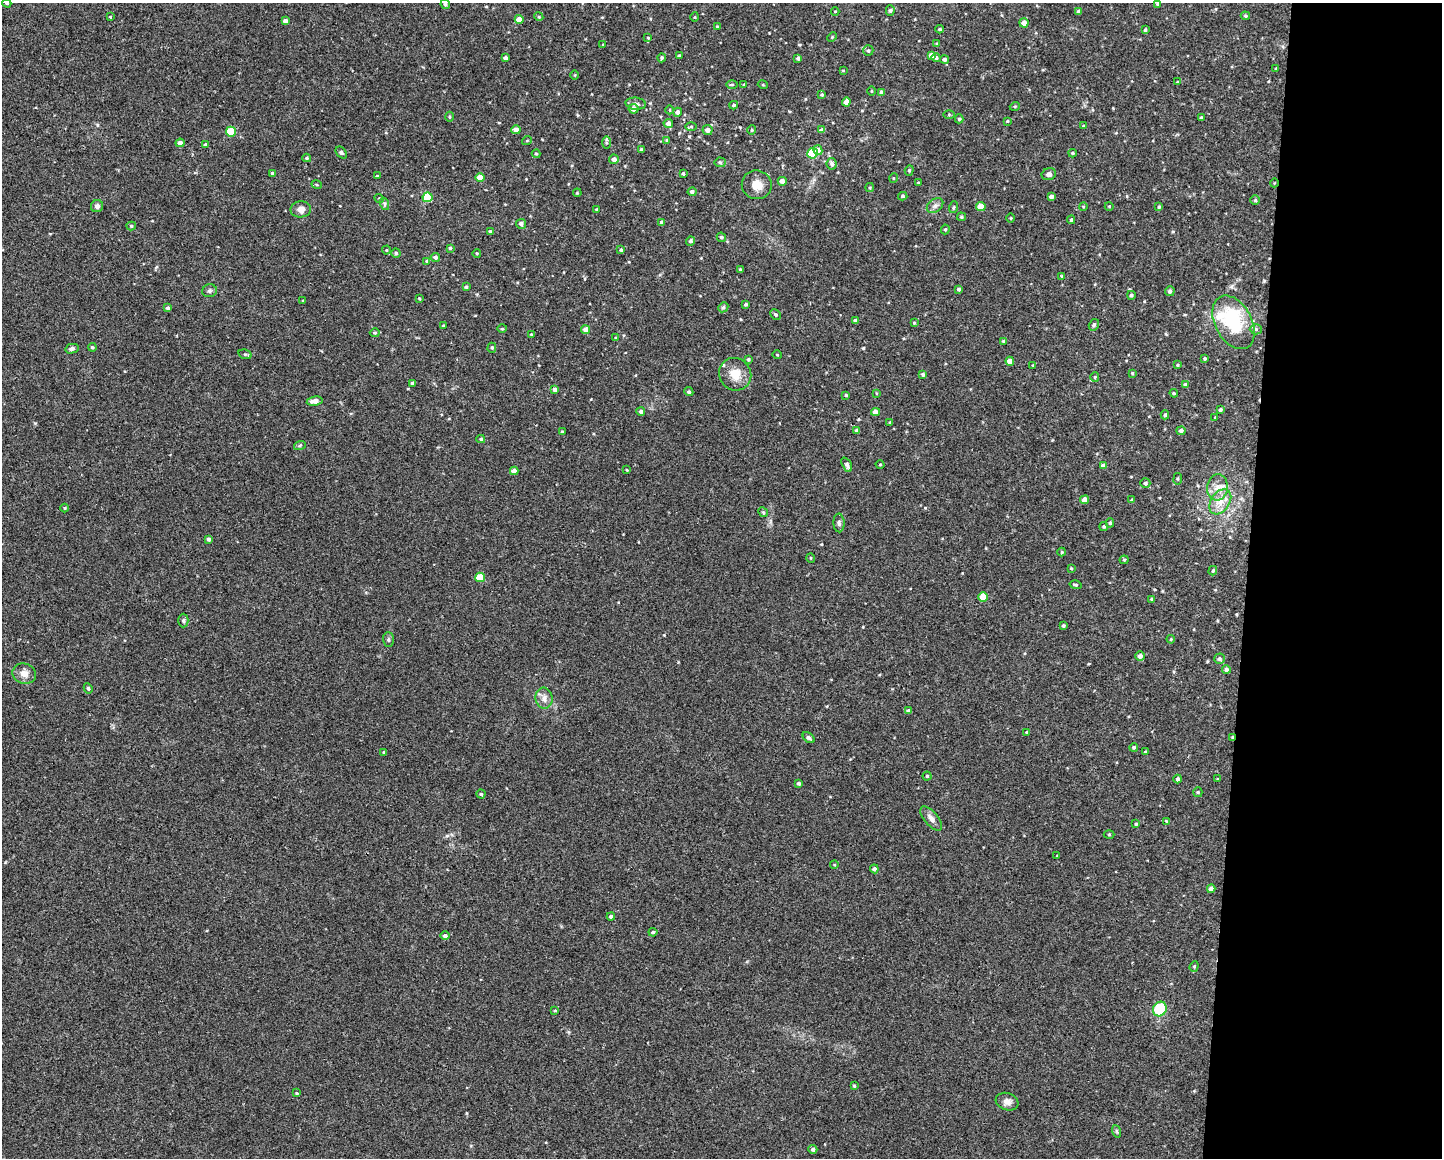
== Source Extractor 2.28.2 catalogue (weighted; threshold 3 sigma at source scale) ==
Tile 9 of 3 x 4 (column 3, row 3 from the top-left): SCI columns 3101-4540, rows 1157-2312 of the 4647 x 4626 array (HDU 1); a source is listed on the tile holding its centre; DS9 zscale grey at full resolution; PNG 1444 x 1160 px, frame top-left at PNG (2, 3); each listed source drawn as its Kron ellipse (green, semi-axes under 4 px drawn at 4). Shown black and unused: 14% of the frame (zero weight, under 2 of 3 exposures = <1% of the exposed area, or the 3 px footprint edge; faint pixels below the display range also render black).
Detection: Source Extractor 2.28.2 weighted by HDU 2 'WHT'; one run over the whole footprint, this tile lists its part. Background 0.0671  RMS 0.0056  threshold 0.0253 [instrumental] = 3 sigma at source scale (4.5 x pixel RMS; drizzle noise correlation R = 1.50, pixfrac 1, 0.05/0.05 arcsec/px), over >= 5 px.
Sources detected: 250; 1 inside a brighter object's white glare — neither listed nor drawn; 3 inside a brighter listed object's ellipse — not listed separately; the other 246 listed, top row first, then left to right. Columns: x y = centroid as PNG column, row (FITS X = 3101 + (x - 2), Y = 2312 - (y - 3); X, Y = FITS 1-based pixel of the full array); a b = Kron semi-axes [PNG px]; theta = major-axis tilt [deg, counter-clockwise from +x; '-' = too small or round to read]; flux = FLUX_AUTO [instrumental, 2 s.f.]
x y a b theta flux
7 3 4 3 - 0.72
445 4 5 4 - 1.2
1157 4 3 3 - 0.42
835 11 4 3 - 0.45
890 11 5 4 - 0.78
1078 12 3 3 - 1.7
1245 16 5 3 - 0.68
110 17 4 3 - 0.46
539 17 4 3 - 0.53
695 17 5 3 - 0.48
519 19 4 4 - 5.9
285 21 4 4 - 2.2
1024 23 4 4 - 4.1
717 26 3 3 - 0.53
940 29 4 3 - 0.67
1145 30 4 3 - 0.78
832 37 5 3 - 0.57
648 38 4 3 - 0.46
603 44 4 2 - 0.4
937 44 4 3 - 0.7
868 50 5 5 - 1
931 55 4 4 - 2.6
679 56 3 3 - 0.93
505 58 4 3 - 1.7
662 58 4 3 - 0.8
798 58 3 3 - 1
936 58 4 4 - 1.2
944 59 4 4 - 1.4
1276 68 3 3 - 0.48
843 70 3 2 - 0.42
575 75 5 3 - 0.49
1177 82 3 3 - 0.45
732 84 5 3 - 0.65
744 85 4 3 - 0.96
763 85 5 3 - 0.48
871 91 4 3 - 0.43
882 92 4 4 - 2.1
822 95 4 4 - 0.67
846 102 4 4 - 3.3
636 104 10 6 -7 1.7
734 105 4 3 - 0.85
1015 106 5 3 - 0.51
633 109 5 4 - 3.9
670 110 4 3 - 0.41
678 112 4 4 - 2.4
949 114 5 3 - 0.58
449 117 5 3 - 0.53
1201 118 4 3 - 0.61
959 119 4 4 - 0.85
1007 121 3 3 - 0.56
668 123 4 4 - 2.6
691 126 6 4 1 0.67
1083 126 4 3 - 0.41
516 130 4 4 - 4.8
707 130 5 5 - 2.6
752 130 5 4 - 0.72
822 130 4 4 - 2.7
231 132 5 5 - 23
527 140 5 3 - 0.45
667 140 4 3 - 0.63
180 143 4 4 - 2.5
606 143 6 4 -89 0.87
205 145 4 4 - 1.3
641 150 3 3 - 0.86
818 150 5 4 - 4.1
341 153 7 4 -49 1
812 153 5 5 - 28
1073 153 4 3 - 0.68
536 154 4 4 - 0.58
307 158 4 3 - 0.67
614 159 5 4 - 2.3
720 162 5 5 - 0.83
832 164 6 5 - 1.7
909 170 5 4 - 0.73
273 173 3 3 - 1.8
683 173 3 3 - 0.74
1049 174 7 6 - 1.8
377 176 4 3 - 0.48
480 177 4 4 - 6.4
894 178 5 3 - 0.42
782 181 4 4 - 2.7
918 182 3 2 - 0.37
1274 183 4 3 - 0.37
317 185 5 3 - 0.66
757 185 15 14 - 6.1
870 188 4 3 - 0.61
692 192 4 4 - 1.7
577 193 4 3 - 0.48
903 196 4 3 - 0.85
427 197 5 5 - 29
1051 197 4 4 - 1.7
379 198 5 3 - 0.56
1255 200 4 4 - 0.8
385 204 6 4 -72 0.89
97 206 6 6 - 2.2
935 206 9 6 37 2
1083 206 4 3 - 0.43
1109 206 4 3 - 0.39
954 207 6 3 70 0.63
981 207 4 4 - 8.5
1159 207 4 3 - 0.73
301 209 10 8 2 3.3
597 209 4 3 - 0.81
961 217 4 3 - 0.75
1011 218 4 3 - 0.41
1071 220 4 4 - 0.8
661 223 4 3 - 1.3
521 224 5 4 - 1.8
131 226 5 4 - 0.87
945 229 5 4 - 0.73
490 231 4 3 - 0.74
721 237 5 4 - 1.1
691 241 5 4 - 0.91
450 248 4 4 - 0.83
386 250 4 4 - 0.55
621 250 4 3 - 0.69
396 253 4 4 - 0.71
477 253 4 3 - 0.46
435 257 4 4 - 1.6
427 261 4 3 - 0.52
740 269 4 3 - 0.55
1062 276 4 3 - 0.65
466 287 3 3 - 0.99
959 289 3 3 - 1.1
210 291 7 6 - 1.3
1170 291 5 4 - 1.3
1131 295 4 4 - 1.1
419 299 3 3 - 0.49
303 300 4 3 - 0.42
746 304 4 3 - 0.85
723 307 5 4 - 0.86
168 308 3 3 - 1.2
775 314 5 5 - 0.95
855 320 4 3 - 0.89
1233 322 29 18 -62 30
914 323 4 3 - 0.57
1094 325 6 5 - 1
444 326 3 3 - 0.65
502 329 5 3 - 0.58
1256 329 6 5 - 1.2
586 330 4 4 - 3.5
375 333 5 4 - 0.71
531 334 3 3 - 0.6
616 338 4 3 - 0.6
1004 341 4 3 - 0.67
92 347 4 4 - 0.88
492 348 5 4 - 0.74
72 349 6 4 13 1.4
245 354 7 4 -15 0.79
777 355 4 3 - 0.4
1205 358 3 3 - 0.74
748 359 4 3 - 0.69
1010 361 4 4 - 4.6
1033 365 4 3 - 0.5
1177 365 3 3 - 0.64
1132 373 4 3 - 0.58
735 374 17 15 -50 8.4
923 374 4 4 - 1.1
1095 377 5 4 - 0.54
412 383 3 3 - 0.97
1185 385 4 4 - 1.3
555 389 4 4 - 2.3
689 392 5 4 - 0.97
876 393 4 2 - 0.43
1174 393 4 3 - 0.65
846 395 3 3 - 0.6
315 401 8 4 8 2.9
1220 409 3 3 - 0.96
641 411 4 4 - 1.7
875 412 4 4 - 3.3
1165 415 4 4 - 0.95
1215 417 2 2 - 0.39
890 422 3 3 - 0.48
857 430 4 4 - 1.6
1181 431 4 4 - 1.8
562 432 4 3 - 0.66
481 439 4 4 - 0.76
300 445 6 3 20 0.69
847 465 8 4 -62 1.7
880 465 4 3 - 0.47
1103 466 4 4 - 2.5
627 470 4 3 - 0.43
514 471 4 4 - 3.6
1178 479 6 3 82 0.61
1145 483 5 5 - 1.1
1217 487 13 10 84 5.5
1085 500 4 4 - 4
1132 500 4 4 - 0.85
1220 502 14 9 57 5.9
65 508 4 3 - 0.45
763 512 5 4 - 0.75
839 523 9 5 -88 1.4
1110 523 4 4 - 0.86
1104 526 4 4 - 1.1
208 539 4 3 - 1.4
1062 552 4 4 - 0.64
811 558 5 3 - 0.46
1124 560 4 4 - 0.62
1071 568 4 3 - 0.52
1213 571 5 4 - 0.66
480 577 5 4 - 15
1076 585 6 3 -15 0.73
983 597 5 4 - 11
1152 599 3 3 - 0.81
183 621 7 5 -90 0.9
1063 626 3 3 - 0.8
1171 639 4 3 - 0.48
388 640 7 5 -90 1.1
1140 656 5 4 - 2.3
1219 659 5 5 - 1.1
1226 669 4 4 - 1.5
24 674 12 10 -13 3.9
88 688 5 4 - 0.92
544 698 10 8 -83 3.3
909 711 4 4 - 1.4
1027 732 3 3 - 0.63
1232 737 3 3 - 0.58
809 738 7 4 -39 1.1
1134 747 4 4 - 0.94
384 752 3 3 - 0.54
1145 752 4 4 - 0.68
927 776 4 4 - 0.64
1178 779 4 4 - 1.1
1218 779 4 3 - 0.48
798 783 3 3 - 1.2
1198 792 5 4 - 0.6
481 794 4 4 - 0.84
931 818 15 7 -50 3.1
1166 821 3 3 - 0.4
1136 824 4 4 - 0.72
1109 834 5 3 - 0.5
1057 856 3 3 - 0.5
834 865 4 3 - 0.47
874 869 4 4 - 1.5
1211 889 4 4 - 3.1
611 916 4 3 - 1.8
653 932 4 3 - 0.98
445 936 4 4 - 1.5
1194 966 5 4 - 0.71
1160 1009 7 6 - 21
555 1011 4 3 - 0.44
854 1086 4 3 - 0.66
297 1093 4 3 - 0.54
1007 1102 11 8 -19 2.9
1116 1131 6 4 -70 0.78
813 1149 4 4 - 1.6
Overlapping masked pixels (flux is a lower limit): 2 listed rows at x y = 1274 183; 1232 737
Isophote crosses this tile's border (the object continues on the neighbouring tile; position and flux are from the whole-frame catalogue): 1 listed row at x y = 7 3